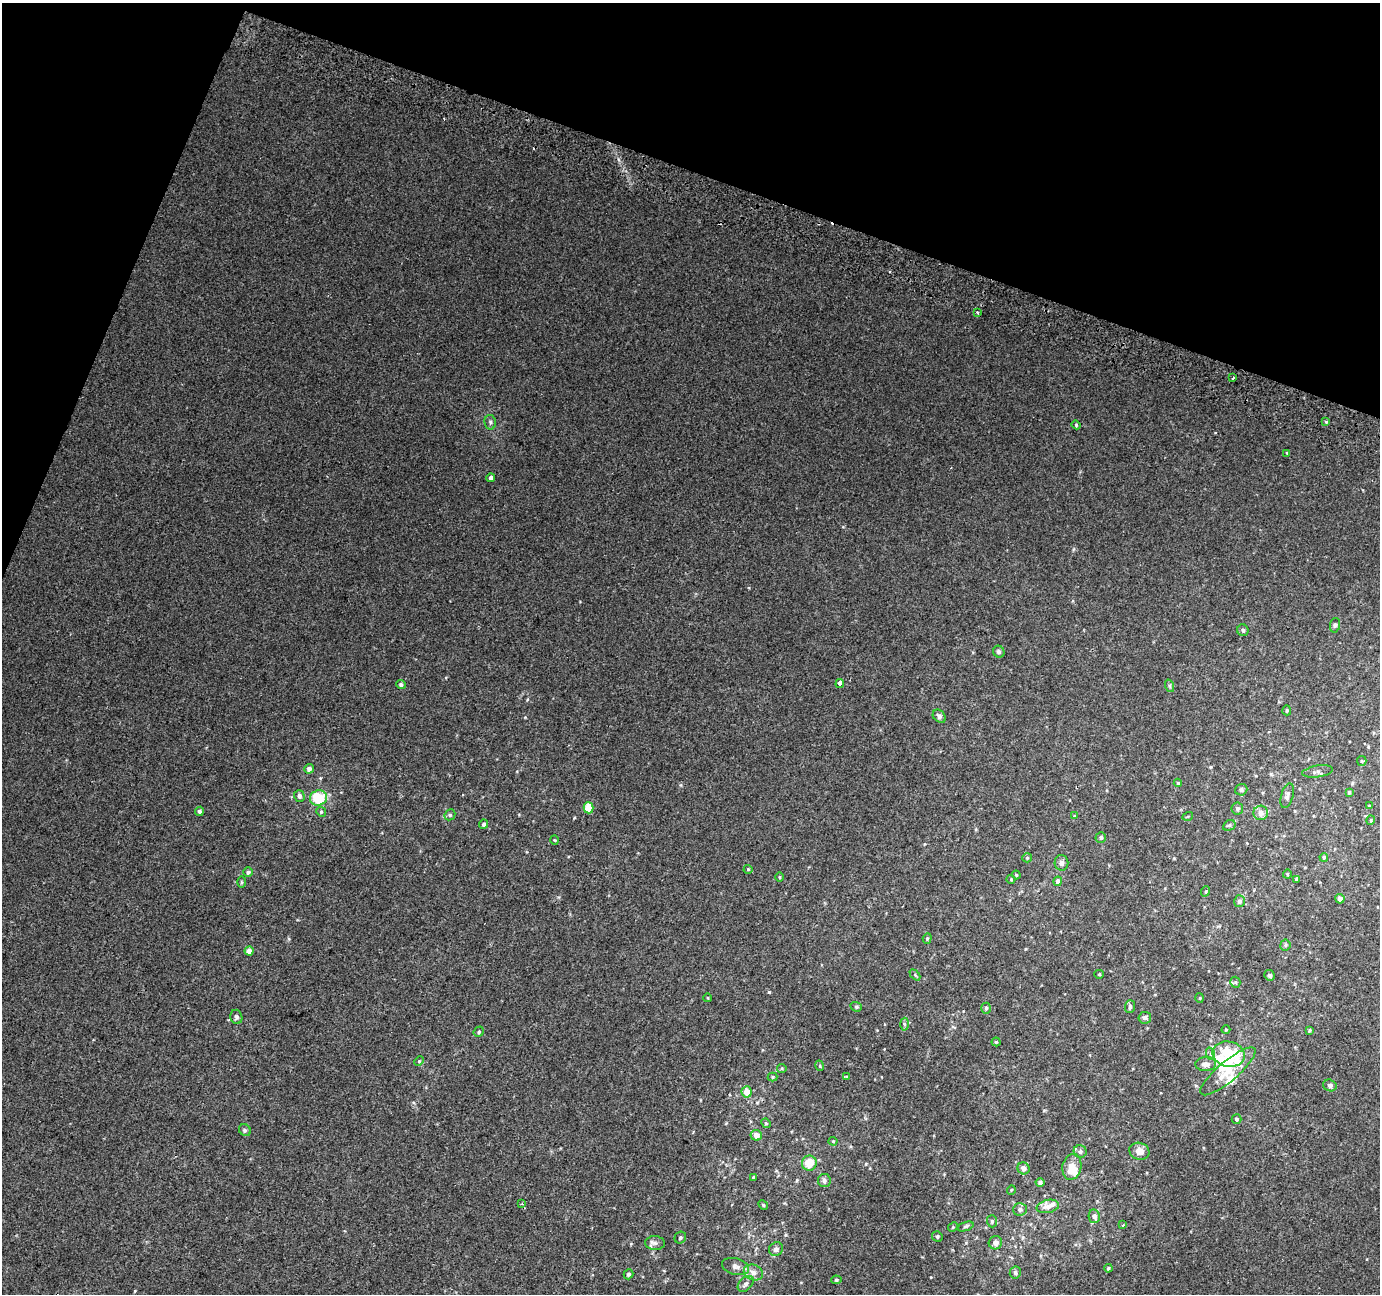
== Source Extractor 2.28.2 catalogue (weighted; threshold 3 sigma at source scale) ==
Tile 2 of 4 x 4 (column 2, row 1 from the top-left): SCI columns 1405-2782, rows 4193-5484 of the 5553 x 5738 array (HDU 1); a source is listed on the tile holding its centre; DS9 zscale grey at full resolution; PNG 1382 x 1296 px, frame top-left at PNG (2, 3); each listed source drawn as its Kron ellipse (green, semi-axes under 4 px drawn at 4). Shown black and unused: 17% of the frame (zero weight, under 2 of 3 exposures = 2% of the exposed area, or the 3 px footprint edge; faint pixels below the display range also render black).
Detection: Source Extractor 2.28.2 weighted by HDU 2 'WHT'; one run over the whole footprint, this tile lists its part. Background 0.0202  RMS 0.0046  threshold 0.0206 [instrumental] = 3 sigma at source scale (4.5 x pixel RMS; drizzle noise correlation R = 1.50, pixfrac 1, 0.0396/0.0396 arcsec/px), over >= 5 px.
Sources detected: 124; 2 inside a brighter object's white glare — neither listed nor drawn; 4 inside a brighter listed object's ellipse — not listed separately; the other 118 listed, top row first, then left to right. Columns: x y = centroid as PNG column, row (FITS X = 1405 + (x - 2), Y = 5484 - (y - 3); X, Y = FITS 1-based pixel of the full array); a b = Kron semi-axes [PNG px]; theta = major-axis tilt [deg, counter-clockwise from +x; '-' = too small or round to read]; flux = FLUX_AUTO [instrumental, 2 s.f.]
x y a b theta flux
977 312 3 3 - 0.96
1233 378 3 3 - 3.2
490 422 7 5 -78 0.97
1326 422 4 3 - 0.44
1076 425 4 4 - 0.52
1287 453 4 4 - 0.37
490 478 4 3 - 1.8
1335 625 7 5 80 0.91
1243 630 6 5 - 0.97
999 652 6 5 - 0.91
840 683 4 3 - 56
401 685 5 4 - 0.96
1170 686 6 4 -71 0.64
1287 710 5 4 - 0.54
939 716 7 5 -47 1.3
1362 761 5 4 - 0.57
309 769 5 4 - 1.8
1318 771 15 6 9 1.7
1178 783 4 4 - 0.54
1241 790 6 5 - 1
1349 792 3 3 - 0.59
299 796 6 5 - 1.6
1287 796 13 6 75 1.9
318 798 8 7 - 17
1369 806 4 4 - 0.39
588 808 5 5 - 12
1237 808 6 6 - 0.99
199 811 4 4 - 1
321 812 5 4 - 0.6
1261 813 7 7 - 2.9
450 815 6 5 - 0.75
1074 816 4 4 - 0.39
1188 816 5 3 - 0.37
1371 820 4 4 - 0.48
484 824 4 4 - 0.88
1229 825 7 5 29 0.75
1101 837 5 5 - 0.94
554 840 5 3 - 0.38
1324 857 4 4 - 0.67
1027 858 5 4 - 0.53
1061 863 8 7 - 1.4
748 869 4 4 - 0.44
248 872 4 4 - 0.84
1287 874 4 4 - 0.45
1016 875 4 4 - 0.52
780 877 5 3 - 0.46
1011 879 4 4 - 0.47
1297 879 4 3 - 0.89
1058 881 5 4 - 2.2
241 882 6 4 -90 0.47
1206 891 5 3 - 0.45
1340 899 4 4 - 2.3
1239 901 6 5 - 1.5
927 938 5 4 - 0.62
1285 945 5 5 - 0.67
249 951 4 4 - 2.9
1099 974 5 4 - 0.49
915 975 6 4 -46 0.56
1270 975 5 5 - 0.88
1235 982 5 5 - 0.62
708 998 4 3 - 0.35
1200 998 5 3 - 0.38
856 1007 6 4 -20 0.7
1130 1007 6 5 - 1
986 1008 5 4 - 0.78
236 1017 7 6 - 1.1
1145 1018 6 6 - 1.2
904 1024 6 4 -89 0.84
1226 1030 4 4 - 0.43
1309 1030 3 3 - 0.59
479 1032 5 4 - 0.66
996 1042 4 4 - 0.53
1211 1054 6 4 -71 0.67
1229 1054 16 12 -12 20
419 1061 5 4 - 0.51
1206 1064 10 7 2 2.2
820 1066 5 3 - 0.47
782 1068 4 4 - 0.48
1228 1071 35 10 40 8.8
772 1077 5 4 - 0.57
846 1077 4 2 - 0.47
1330 1085 7 6 - 1.1
746 1092 5 5 - 4.8
1237 1119 5 5 - 0.74
766 1123 5 4 - 0.53
245 1130 6 5 - 0.86
756 1135 5 5 - 3.4
833 1141 4 4 - 0.41
1080 1151 6 6 - 1.4
1139 1151 10 8 -18 3.4
809 1163 7 7 - 8.2
1072 1167 13 9 77 7.3
1023 1168 6 6 - 2.1
753 1177 4 3 - 0.43
824 1180 6 6 - 1.3
1040 1182 4 4 - 1.2
1011 1190 5 3 - 0.34
522 1204 4 3 - 0.49
763 1205 5 4 - 0.61
1048 1206 11 6 13 2.6
1020 1209 7 6 - 1.4
1094 1216 7 5 -78 2.1
992 1221 6 5 - 0.8
1123 1225 3 3 - 0.58
965 1226 8 3 19 0.78
953 1227 5 4 - 0.45
937 1236 5 5 - 0.74
680 1238 6 5 - 0.79
655 1243 10 7 -3 1.6
995 1243 7 6 - 2.2
776 1249 7 6 - 1.6
736 1266 14 8 -14 2.4
1108 1268 4 4 - 0.64
753 1272 10 7 -21 2.7
1015 1273 6 5 - 0.86
629 1274 5 4 - 1
836 1280 5 4 - 0.57
746 1284 9 6 45 1.7
Unlisted compact peaks at least as high as the median listed source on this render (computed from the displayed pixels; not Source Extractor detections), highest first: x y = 769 992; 574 818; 866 1164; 525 717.